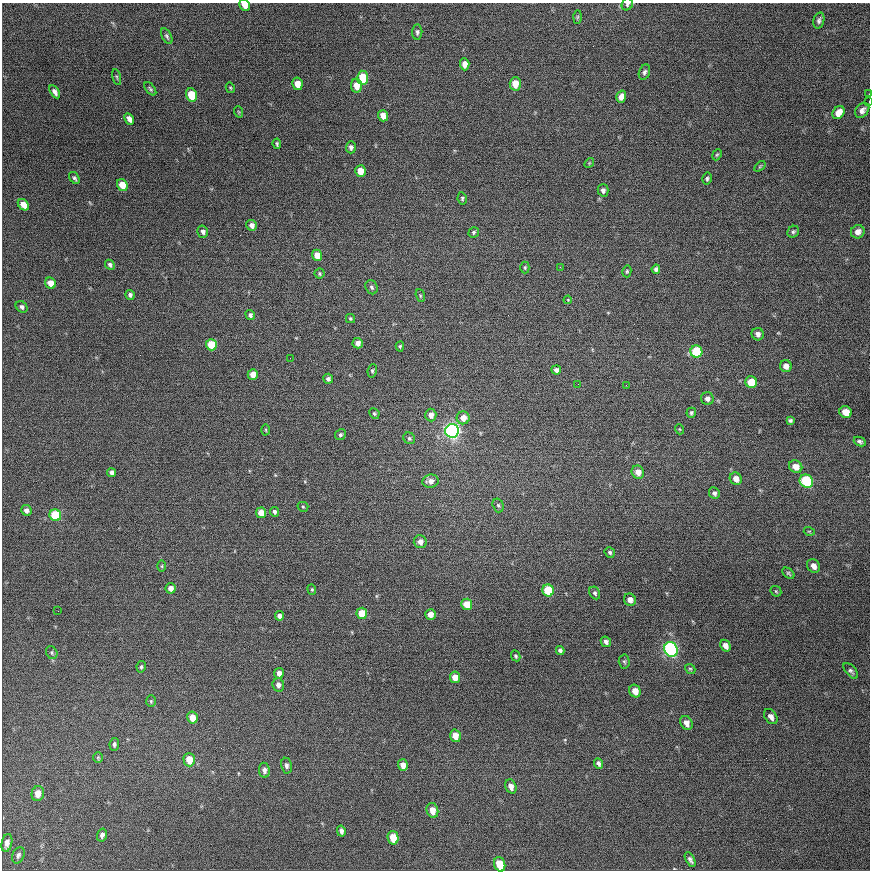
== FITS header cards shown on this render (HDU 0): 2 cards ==
NAXIS1  =                  868
NAXIS2  =                  868

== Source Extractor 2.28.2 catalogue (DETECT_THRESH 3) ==
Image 868 x 868 px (HDU 0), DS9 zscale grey, 1 PNG px = 1 image px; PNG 872 x 872 px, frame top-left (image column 1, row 868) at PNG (2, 3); each listed source drawn as its Kron ellipse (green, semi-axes under 4 px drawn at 4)
Background 414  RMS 16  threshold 48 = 3 sigma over >= 5 px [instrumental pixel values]
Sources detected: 150; all 150 listed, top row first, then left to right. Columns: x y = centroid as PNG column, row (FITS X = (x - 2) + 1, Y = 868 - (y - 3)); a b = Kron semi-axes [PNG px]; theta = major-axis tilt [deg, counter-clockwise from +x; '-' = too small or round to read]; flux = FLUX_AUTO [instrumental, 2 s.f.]
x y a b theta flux
627 4 6 5 - 2100
245 5 6 5 - 9700
577 17 7 4 88 1400
819 20 8 5 73 3000
417 32 7 5 86 2300
167 36 8 4 -63 2200
465 64 6 4 -86 8300
644 72 8 5 69 2900
117 77 8 3 -77 1400
363 78 7 5 -84 32000
297 84 6 5 - 10000
515 84 7 5 87 14000
357 86 7 5 -81 14000
230 88 5 4 - 1300
150 89 8 4 -53 1900
55 92 7 4 -58 3900
869 94 2 2 - 1200
191 95 7 5 -68 26000
621 97 6 4 73 6800
869 102 3 2 - 1300
862 110 8 6 49 4800
239 112 6 3 -70 980
838 113 7 5 51 9500
383 116 6 5 - 8100
129 119 6 4 -62 5100
277 144 5 3 - 1600
351 147 6 5 - 3200
717 155 6 4 66 1500
589 163 5 4 - 980
760 166 6 3 37 1100
360 171 6 5 - 14000
74 178 7 4 -56 2100
707 179 6 5 - 1900
122 185 6 5 - 17000
603 190 6 5 - 3700
462 198 6 4 -79 1700
23 205 6 4 -46 10000
252 225 5 5 - 5200
203 232 6 5 - 3700
474 232 6 5 - 1800
793 232 6 5 - 2100
858 232 7 6 - 5900
317 255 5 5 - 11000
110 265 5 4 - 2600
525 267 6 4 -89 1500
560 267 2 2 - 740
656 269 5 4 - 2900
627 271 6 4 76 1500
319 274 5 5 - 1600
51 283 6 5 - 10000
372 287 7 6 - 2400
130 295 5 4 - 2800
420 296 6 4 -71 1400
568 300 4 3 - 900
22 307 6 5 - 2700
250 315 5 4 - 2800
350 318 4 4 - 1600
758 334 6 6 - 4200
358 343 5 5 - 6000
211 345 6 5 - 27000
400 346 5 4 - 1400
696 351 6 6 - 50000
290 358 3 2 - 890
786 366 6 5 - 5900
556 370 5 4 - 3700
372 371 7 4 82 1900
253 375 5 5 - 11000
328 379 5 5 - 3200
751 382 6 6 - 21000
578 384 2 2 - 830
626 385 2 2 - 2200
707 399 6 6 - 4000
846 412 6 5 - 13000
374 413 5 5 - 1600
691 413 5 5 - 1700
431 415 6 5 - 6600
463 418 6 6 - 9700
790 420 4 3 - 1900
679 429 5 3 - 950
266 430 5 3 - 1100
452 431 7 7 - 350000
340 435 6 5 - 2000
409 438 6 5 - 2200
860 441 6 4 -26 2500
796 467 7 6 - 9800
638 472 7 6 - 9100
112 473 4 4 - 3600
736 479 6 5 - 7800
430 481 8 6 7 6300
806 481 7 6 - 72000
714 493 6 5 - 2900
498 505 7 5 -73 2000
303 507 5 5 - 1300
26 510 5 5 - 4100
274 512 5 4 - 2300
261 513 5 5 - 12000
55 515 6 5 - 55000
809 531 5 3 - 1000
420 542 6 6 - 6400
610 552 5 5 - 2200
162 566 5 3 - 1200
813 566 7 6 - 5500
788 573 7 4 -39 1700
171 588 5 5 - 7500
312 589 5 4 - 1400
548 590 6 6 - 37000
776 591 6 5 - 1400
595 593 7 5 -61 2300
630 600 6 5 - 6200
467 604 6 5 - 18000
58 611 2 2 - 480
362 613 5 5 - 21000
430 615 5 5 - 8400
279 616 4 4 - 4000
606 642 5 5 - 3400
725 646 6 4 -60 6900
671 649 7 6 - 240000
560 650 4 4 - 2800
52 653 7 5 -61 2100
516 656 6 4 -63 1800
624 662 7 5 -87 1900
141 667 6 4 78 1800
690 669 5 4 - 1500
851 671 9 5 -50 2600
279 673 5 4 - 5700
455 677 6 5 - 9700
278 685 7 6 - 4900
635 691 6 5 - 9500
151 701 6 5 - 1400
771 717 8 6 -54 4700
192 718 6 5 - 14000
686 723 7 5 -60 6100
455 736 6 5 - 10000
114 744 6 4 80 2300
98 757 5 4 - 1300
189 760 7 5 -88 17000
599 763 5 4 - 2800
403 765 6 5 - 7600
286 766 8 5 -79 3400
264 770 7 5 -82 4100
511 786 7 5 -68 5600
38 793 7 6 - 9500
432 810 7 6 - 10000
341 831 6 4 -77 3400
102 835 6 5 - 3400
393 838 7 5 -77 20000
7 843 9 5 77 4300
18 855 8 6 66 2800
690 860 8 4 -60 3000
500 864 7 5 -70 28000
At the frame edge (FLAGS 8, measured only in part): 4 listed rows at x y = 627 4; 245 5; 869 94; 869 102

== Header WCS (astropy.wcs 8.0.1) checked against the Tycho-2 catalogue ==
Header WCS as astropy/WCSLIB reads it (CRVAL/CRPIX/CD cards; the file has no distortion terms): RA---TAN/DEC--TAN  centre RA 23:07:08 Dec +58:33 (346.78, +58.56 deg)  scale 1.07 arcsec/px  FOV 15.5' x 15.5'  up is +178 deg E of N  parity normal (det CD < 0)
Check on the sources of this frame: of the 60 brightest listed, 9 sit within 1.9 arcsec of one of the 11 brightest Tycho-2 stars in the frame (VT <= 12.04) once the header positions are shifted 0.19 arcsec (0.15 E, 0.12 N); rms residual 0.63 arcsec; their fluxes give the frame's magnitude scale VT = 23.14 - 2.5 log10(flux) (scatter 0.22 mag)
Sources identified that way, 9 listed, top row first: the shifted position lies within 1.9 arcsec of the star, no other Tycho-2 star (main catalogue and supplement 1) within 3.8 arcsec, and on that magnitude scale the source's flux lands within +1.5 / -3 mag of the star's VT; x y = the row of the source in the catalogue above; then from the Tycho-2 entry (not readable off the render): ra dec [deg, ICRS J2000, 3 dp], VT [Tycho-2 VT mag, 2 dp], TYC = Tycho-2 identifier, HIP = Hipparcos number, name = IAU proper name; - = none
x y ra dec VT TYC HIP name
191 95 346.652 +58.451 11.93 3997-680-1 - -
211 345 346.657 +58.525 11.84 3997-2023-1 - -
696 351 346.933 +58.534 11.52 4010-2078-1 - -
452 431 346.792 +58.554 9.85 4010-2235-1 114160 -
806 481 346.992 +58.573 11.00 4010-2329-1 - -
55 515 346.564 +58.574 11.49 3997-2299-1 - -
548 590 346.843 +58.603 11.99 4010-1871-1 - -
393 838 346.748 +58.674 11.95 4010-1910-1 - -
500 864 346.809 +58.684 11.75 4010-2130-1 - -